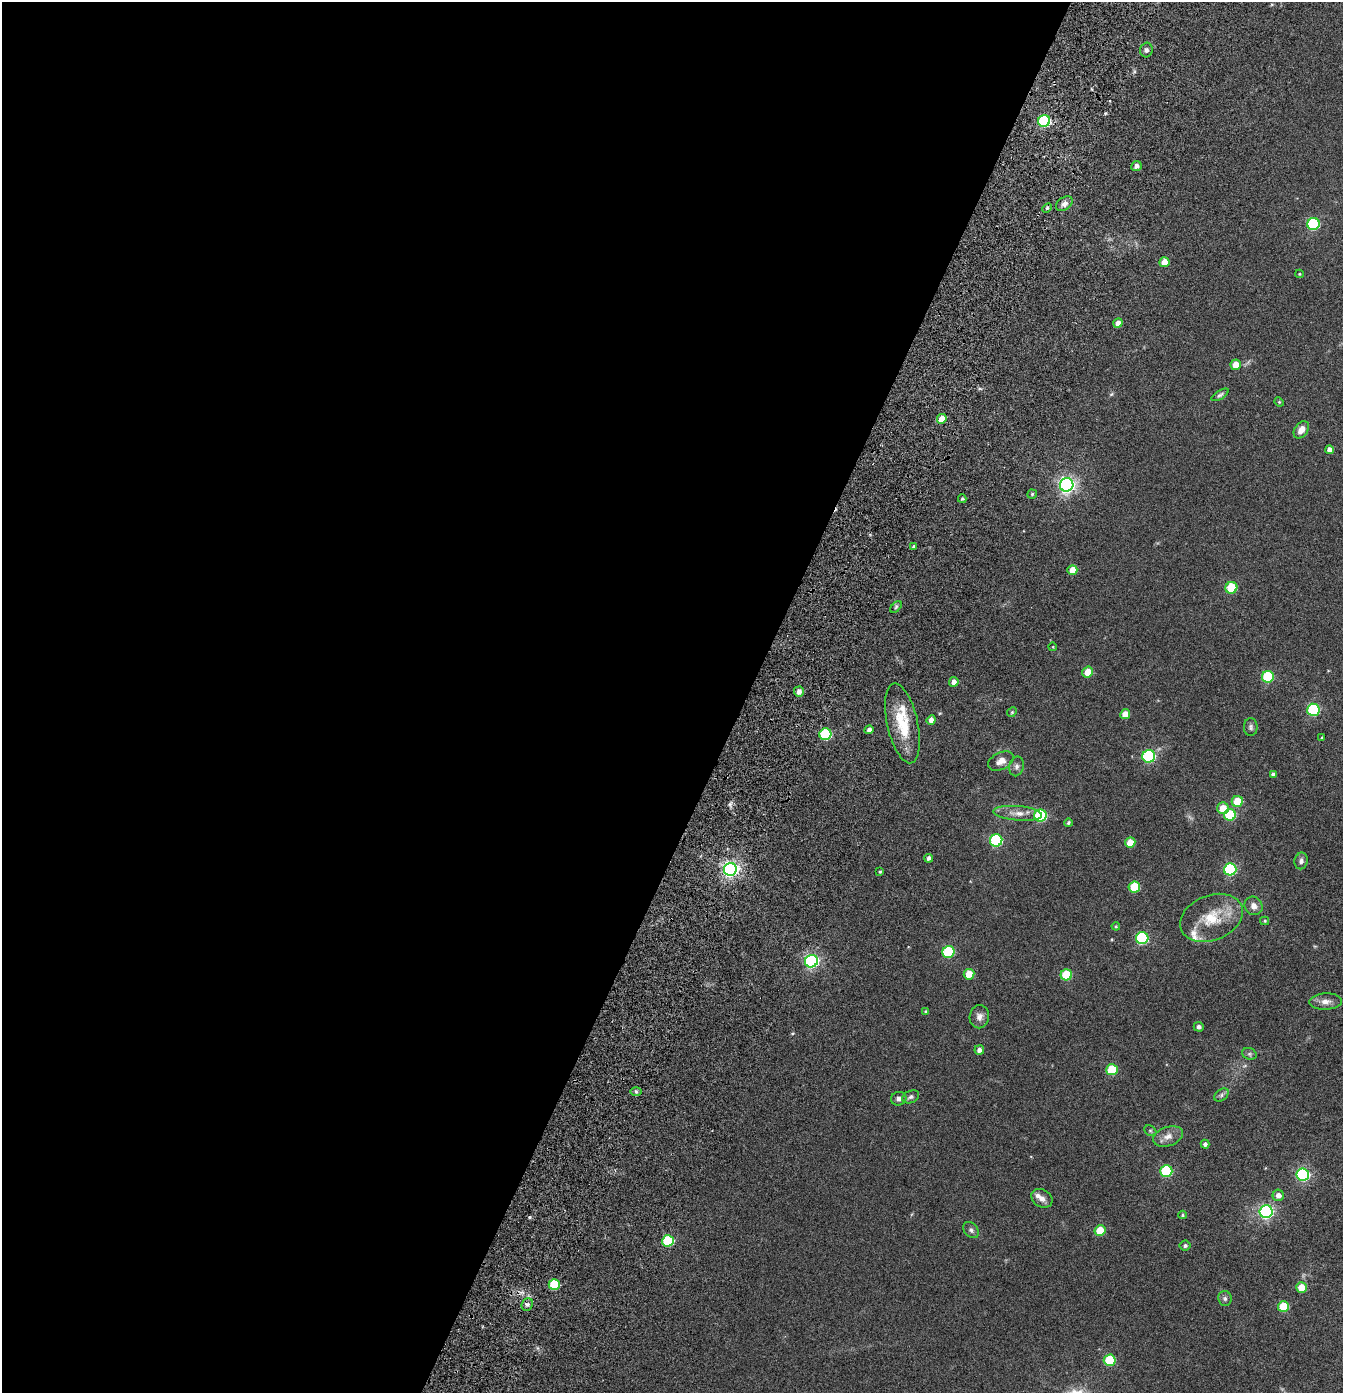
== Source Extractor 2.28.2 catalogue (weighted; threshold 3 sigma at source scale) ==
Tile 5 of 4 x 4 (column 1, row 2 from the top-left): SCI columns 249-1589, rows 3006-4396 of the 6104 x 6079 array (HDU 1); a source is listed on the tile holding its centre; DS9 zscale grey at full resolution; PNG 1345 x 1395 px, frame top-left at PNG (2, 2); each listed source drawn as its Kron ellipse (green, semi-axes under 4 px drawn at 4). Shown black and unused: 56% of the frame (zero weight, under 3 of 6 exposures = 11% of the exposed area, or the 3 px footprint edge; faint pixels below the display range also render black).
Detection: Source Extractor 2.28.2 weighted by HDU 2 'WHT'; one run over the whole footprint, this tile lists its part. Background 0.139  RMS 0.011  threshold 0.047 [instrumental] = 3 sigma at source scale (4.09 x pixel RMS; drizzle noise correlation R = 1.36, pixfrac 0.8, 0.05/0.05 arcsec/px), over >= 5 px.
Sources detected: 97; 4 inside a brighter listed object's ellipse — not listed separately; the other 93 listed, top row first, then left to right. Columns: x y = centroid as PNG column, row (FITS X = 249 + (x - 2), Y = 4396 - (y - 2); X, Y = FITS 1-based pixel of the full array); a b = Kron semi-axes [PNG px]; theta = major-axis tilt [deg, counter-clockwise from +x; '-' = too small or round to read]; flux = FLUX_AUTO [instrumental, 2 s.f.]
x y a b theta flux
1146 50 7 6 - 3.2
1044 121 6 5 - 100
1136 166 5 5 - 3.9
1064 204 9 6 35 4.1
1047 208 5 3 - 1.4
1313 224 6 6 - 97
1164 262 5 5 - 13
1299 274 4 4 - 0.81
1118 323 5 4 - 5.2
1236 365 5 5 - 9.7
1220 395 10 4 31 2.1
1279 402 5 4 - 1
942 419 5 4 - 15
1301 430 9 6 54 7.5
1329 450 4 4 - 4.1
1067 485 7 6 - 330
1032 494 5 4 - 1.2
962 499 4 3 - 1.4
914 547 4 4 - 2
1072 570 5 5 - 12
1231 588 6 5 - 49
896 607 7 4 46 1.5
1053 647 4 3 - 0.58
1088 672 5 5 - 14
1268 677 6 6 - 58
954 682 5 4 - 4.2
799 692 5 5 - 4.4
1313 710 6 6 - 82
1012 712 5 4 - 1.2
1125 714 5 4 - 8.8
931 720 5 4 - 5.4
902 723 41 15 -77 34
1251 727 9 7 -89 2.5
869 730 5 4 - 3.6
825 734 6 5 - 82
1322 738 4 3 - 1.4
1149 756 6 6 - 110
1001 761 13 8 25 7
1016 766 10 7 78 3.3
1273 774 4 4 - 2.5
1237 802 5 5 - 26
1223 808 6 6 - 16
1018 813 24 7 -5 9.3
1230 815 6 6 - 57
1040 816 6 6 - 85
1068 823 4 4 - 1.5
996 840 6 6 - 93
1130 842 5 5 - 13
929 858 4 4 - 2.4
1301 861 8 6 77 3.4
730 869 6 6 - 340
1230 869 6 6 - 97
880 872 4 3 - 1.1
1134 887 6 5 - 39
1254 906 10 8 -48 5.6
1211 918 32 22 22 33
1265 921 4 4 - 1
1116 926 4 4 - 0.88
1142 938 6 6 - 98
948 952 6 6 - 64
811 961 6 6 - 200
969 974 5 5 - 17
1066 975 5 5 - 40
1326 1001 16 8 1 6.6
926 1012 4 4 - 1.4
979 1017 12 9 81 5.4
1199 1027 5 5 - 2.7
979 1050 5 4 - 3.4
1249 1054 7 5 -20 2
1112 1070 6 5 - 39
636 1091 6 4 -1 1.6
1221 1095 8 5 38 2.4
911 1097 9 6 23 2.2
899 1099 8 6 15 3.1
1150 1131 6 5 - 1.6
1168 1136 15 9 20 7.4
1205 1144 4 4 - 2.6
1166 1171 6 6 - 71
1303 1175 6 6 - 160
1278 1195 6 5 - 5
1042 1198 11 8 -32 5.2
1266 1212 6 6 - 210
1182 1215 4 4 - 0.97
971 1230 9 6 -47 2.7
1100 1231 5 5 - 25
668 1241 6 5 - 59
1185 1246 5 5 - 2.1
554 1285 5 5 - 49
1301 1287 5 5 - 15
1225 1298 7 6 - 2.4
527 1304 6 5 - 2.6
1283 1307 5 5 - 32
1110 1360 6 5 - 46